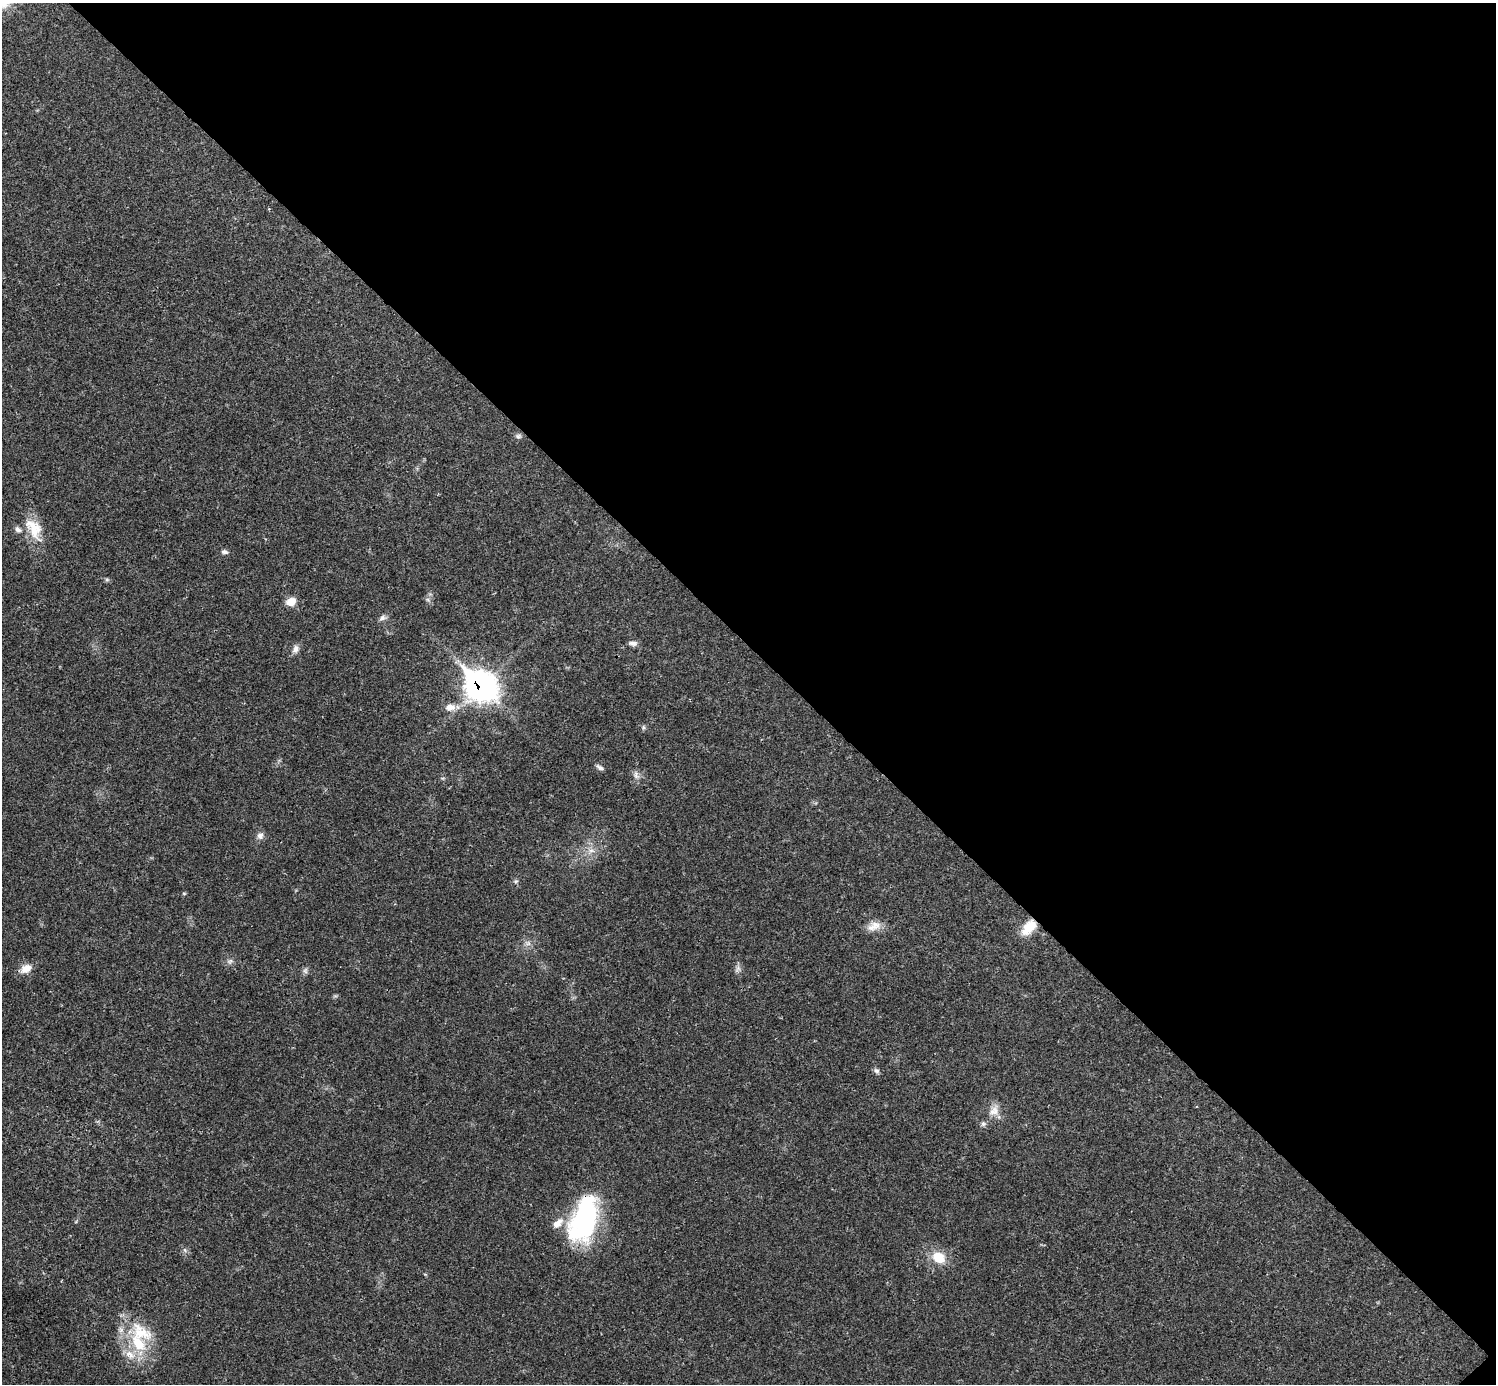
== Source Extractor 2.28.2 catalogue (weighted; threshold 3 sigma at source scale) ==
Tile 8 of 4 x 4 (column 4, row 2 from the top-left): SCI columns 4483-5976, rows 2921-4302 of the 5984 x 5984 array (HDU 1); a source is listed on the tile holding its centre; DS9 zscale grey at full resolution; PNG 1498 x 1386 px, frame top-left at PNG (2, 3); no overlay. Shown black and unused: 47% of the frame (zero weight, under 3 of 4 exposures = <1% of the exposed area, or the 3 px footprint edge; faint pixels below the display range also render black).
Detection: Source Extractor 2.28.2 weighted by HDU 2 'WHT'; one run over the whole footprint, this tile lists its part. Background 0.021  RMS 0.0022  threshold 0.00997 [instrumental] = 3 sigma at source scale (4.5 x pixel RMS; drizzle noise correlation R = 1.50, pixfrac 1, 0.05/0.05 arcsec/px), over >= 5 px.
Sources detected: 34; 3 inside a brighter listed object's ellipse — not listed separately; the other 31 listed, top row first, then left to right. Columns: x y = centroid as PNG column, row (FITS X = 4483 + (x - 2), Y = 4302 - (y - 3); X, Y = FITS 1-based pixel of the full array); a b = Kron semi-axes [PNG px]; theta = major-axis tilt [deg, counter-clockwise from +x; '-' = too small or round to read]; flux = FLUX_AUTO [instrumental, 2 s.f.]
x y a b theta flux
518 436 8 6 4 0.62
34 529 32 17 -61 5.9
224 552 9 5 -15 0.6
291 602 11 8 20 2.4
382 618 10 7 31 0.81
633 643 11 6 -4 0.91
295 649 11 8 78 1.1
481 686 16 12 -44 160
450 707 13 8 5 1.8
643 727 7 4 -89 0.36
600 767 9 5 -33 0.65
636 775 11 5 -81 0.84
260 836 8 8 - 1
591 851 9 4 -8 0.81
516 881 6 4 42 0.36
184 893 6 4 -1 0.22
876 925 16 11 -13 2.3
1029 927 21 11 48 4.4
528 943 7 6 - 0.73
230 961 9 5 25 0.61
26 969 16 10 31 2.3
738 969 10 6 45 0.71
305 971 8 6 90 0.59
876 1071 9 6 -37 0.57
994 1111 16 11 47 2.3
983 1124 7 6 - 0.52
584 1219 53 26 72 33
185 1250 8 4 -54 0.45
938 1257 18 14 -30 4.4
141 1332 38 22 -32 9.7
130 1354 16 9 -31 2.6
Overlapping masked pixels (flux is a lower limit): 3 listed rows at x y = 481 686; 1029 927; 584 1219